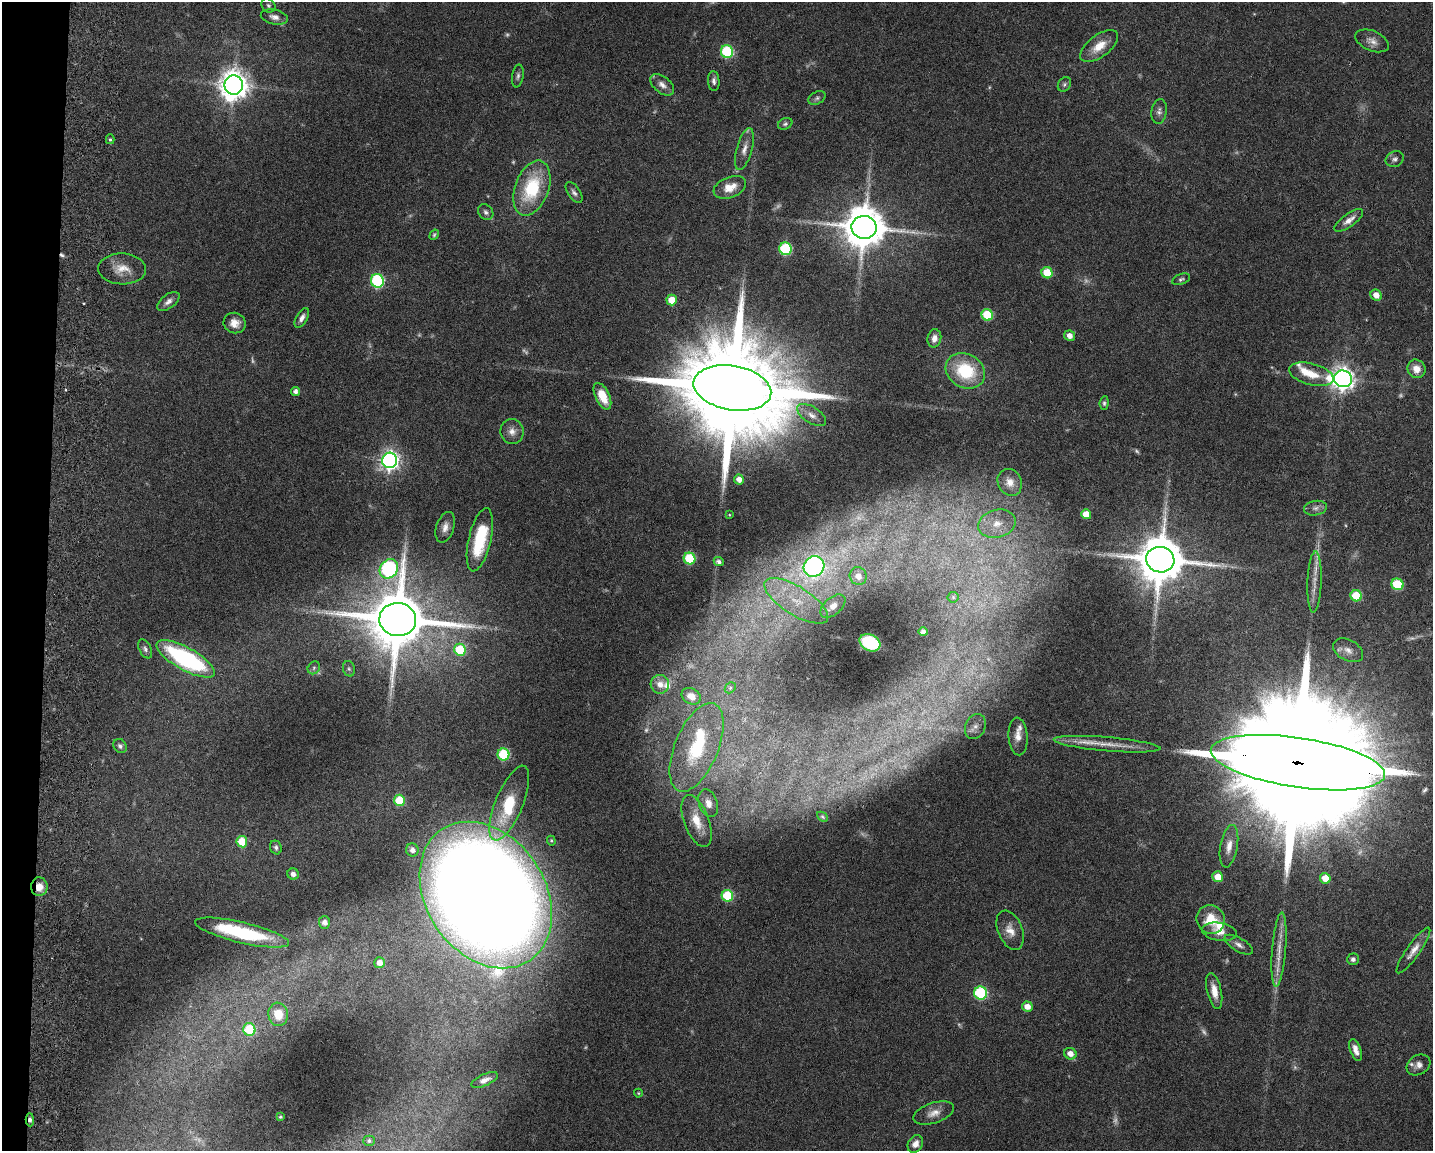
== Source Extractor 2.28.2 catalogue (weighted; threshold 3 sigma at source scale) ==
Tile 7 of 3 x 4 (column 1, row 3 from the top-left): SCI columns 277-1707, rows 1159-2307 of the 4734 x 4618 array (HDU 1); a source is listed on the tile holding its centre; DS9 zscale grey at full resolution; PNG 1435 x 1153 px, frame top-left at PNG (2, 2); each listed source drawn as its Kron ellipse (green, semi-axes under 4 px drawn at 4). Shown black and unused: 3% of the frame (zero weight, under 3 of 6 exposures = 3% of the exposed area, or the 3 px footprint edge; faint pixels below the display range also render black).
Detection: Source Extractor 2.28.2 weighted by HDU 2 'WHT'; one run over the whole footprint, this tile lists its part. Background 0.0872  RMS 0.0032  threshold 0.0131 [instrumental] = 3 sigma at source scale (4.09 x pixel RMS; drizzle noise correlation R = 1.36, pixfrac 0.8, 0.05/0.05 arcsec/px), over >= 5 px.
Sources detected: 163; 28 too faint to see at this stretch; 1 inside a brighter object's white glare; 1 cosmic-ray / hot-pixel residue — neither listed nor drawn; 6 inside a brighter listed object's ellipse — not listed separately; the other 127 listed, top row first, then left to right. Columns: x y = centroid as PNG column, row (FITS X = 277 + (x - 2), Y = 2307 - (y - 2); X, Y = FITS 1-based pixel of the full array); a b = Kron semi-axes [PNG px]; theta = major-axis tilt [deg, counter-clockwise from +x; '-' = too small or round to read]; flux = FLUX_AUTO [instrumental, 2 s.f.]
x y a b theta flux
268 5 7 6 - 0.69
274 17 14 7 -13 1.7
1372 41 17 10 -23 2.3
1099 46 22 11 37 5.2
727 52 6 6 - 27
518 76 11 5 81 0.9
714 81 10 6 -86 1.1
1064 84 8 6 54 0.71
234 85 10 9 - 430
662 85 14 8 -39 2
817 98 9 6 30 0.78
1159 112 13 7 81 1.3
785 124 7 5 27 0.64
110 139 5 4 - 0.48
744 149 22 8 75 2.7
1395 159 9 7 28 1
730 187 17 10 21 4.6
532 188 29 16 70 20
574 192 12 6 -56 1.1
486 212 8 6 -48 0.99
1349 220 17 6 36 2.4
864 227 12 11 - 1200
434 235 5 4 - 0.43
785 249 6 6 - 28
122 269 24 15 -2 4.7
1047 273 6 5 - 7.9
1181 279 9 5 21 0.68
377 281 7 6 - 38
1376 295 6 5 - 2.6
672 300 5 5 - 5.7
168 301 13 7 37 1.5
987 315 6 5 - 16
302 318 11 5 60 1.4
235 323 11 10 - 2.8
1070 336 5 5 - 2.1
934 338 9 7 79 2
1416 369 9 8 - 3
965 371 20 17 -29 17
1311 374 23 10 -15 5.2
1343 379 9 8 - 250
732 388 39 22 -10 11000
295 391 4 4 - 1.3
602 396 14 7 -64 6.7
1104 403 7 4 85 0.61
812 415 16 8 -32 2.5
512 431 12 11 - 2.3
390 460 8 7 - 150
739 479 5 5 - 1.9
1010 482 14 12 -62 2.9
1315 508 11 7 11 1.2
1086 514 5 4 - 3.8
729 515 3 2 - 0.25
997 524 19 14 14 6.6
445 527 16 9 72 2.2
480 540 32 11 77 16
690 558 6 5 - 18
1160 560 14 12 -10 1500
719 562 5 4 - 1
814 566 11 10 - 120
389 569 10 8 49 60
858 576 9 8 - 3
1314 582 30 7 88 3.5
1397 584 6 5 - 18
1356 596 6 5 - 12
953 597 5 5 - 0.43
796 601 36 14 -32 12
833 606 15 8 40 2.9
398 619 18 16 -6 2400
923 632 4 4 - 0.64
870 643 11 8 -28 17
145 649 10 6 -63 0.91
460 650 6 5 - 13
1348 650 16 10 -29 2.6
186 659 33 11 -29 45
314 668 7 5 49 0.69
349 669 8 6 -73 0.63
660 684 9 9 - 2.1
730 688 6 4 47 0.48
691 696 10 7 -26 2.7
975 726 13 10 66 2.3
1018 736 19 9 -85 3.1
1107 744 53 7 -5 6.1
120 746 7 6 - 0.83
697 747 47 21 68 23
503 754 6 6 - 22
1298 763 88 25 -8 30000
399 800 5 5 - 12
509 803 40 13 68 13
708 803 14 9 -70 2.8
822 817 6 4 -41 0.41
697 821 27 12 -69 6.5
551 841 5 4 - 0.37
242 842 6 5 - 8.7
1229 846 21 8 80 3.3
276 847 7 5 -68 0.94
412 850 6 6 - 1.7
293 874 6 5 - 1.3
1218 877 5 5 - 4
1325 878 5 5 - 4.7
39 887 9 8 - 2.7
486 895 79 59 -56 1000
727 896 6 5 - 19
1211 919 15 14 - 7.1
324 922 6 5 - 1.6
1010 930 21 12 -68 3.5
1219 932 17 9 -8 2.9
242 933 48 10 -13 25
1239 945 16 6 -31 1.5
1279 950 37 7 85 4.9
1413 950 27 6 55 2.8
1353 959 6 6 - 1
379 963 5 5 - 2.1
1214 991 18 7 -77 3.5
981 993 6 6 - 33
1027 1007 5 5 - 2.7
278 1014 12 10 -81 5.7
249 1030 6 6 - 16
1356 1050 11 5 -71 2
1070 1054 6 5 - 2.4
1418 1065 12 9 30 1.8
485 1080 14 5 24 1.7
638 1093 4 4 - 0.28
934 1113 21 10 18 3
280 1117 3 2 - 0.3
30 1120 6 4 -88 0.9
369 1141 5 5 - 0.7
915 1144 9 7 58 2
Overlapping masked pixels (flux is a lower limit): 3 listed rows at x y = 1298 763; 39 887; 30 1120
Isophote crosses this tile's border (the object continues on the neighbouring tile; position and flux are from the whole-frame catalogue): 1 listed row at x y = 1298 763